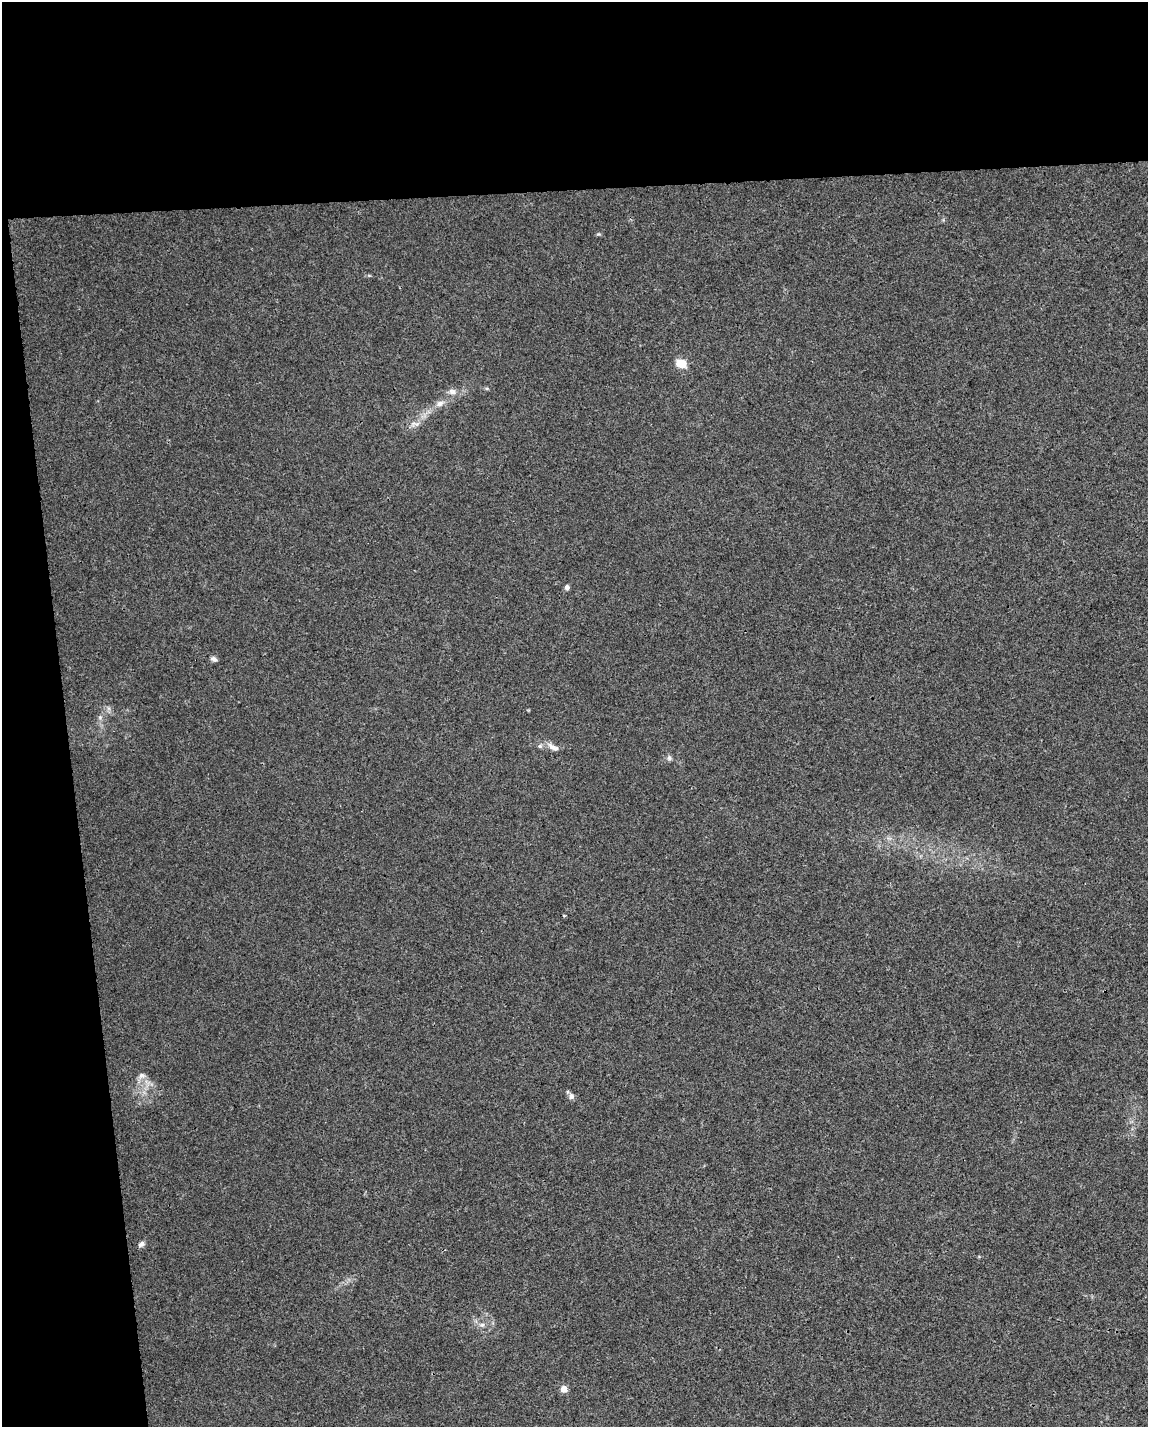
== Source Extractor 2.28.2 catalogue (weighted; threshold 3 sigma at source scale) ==
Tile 1 of 4 x 3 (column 1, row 1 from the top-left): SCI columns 1-1146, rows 2904-4328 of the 4584 x 4338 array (HDU 1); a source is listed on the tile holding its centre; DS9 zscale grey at full resolution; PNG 1150 x 1429 px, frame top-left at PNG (2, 2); no overlay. Shown black and unused: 19% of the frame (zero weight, under 3 of 4 exposures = <1% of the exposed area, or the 3 px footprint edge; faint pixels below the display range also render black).
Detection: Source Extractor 2.28.2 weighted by HDU 2 'WHT'; one run over the whole footprint, this tile lists its part. Background 0.00662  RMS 0.0031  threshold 0.0141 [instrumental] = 3 sigma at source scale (4.5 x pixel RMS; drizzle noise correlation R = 1.50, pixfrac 1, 0.0396/0.0396 arcsec/px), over >= 5 px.
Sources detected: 19; all 19 listed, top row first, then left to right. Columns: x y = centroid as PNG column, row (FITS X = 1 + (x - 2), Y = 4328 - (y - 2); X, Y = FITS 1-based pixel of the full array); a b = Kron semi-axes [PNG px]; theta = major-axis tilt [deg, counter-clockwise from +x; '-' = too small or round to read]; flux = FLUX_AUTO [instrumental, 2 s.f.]
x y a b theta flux
598 234 7 3 0 0.4
369 275 6 4 -1 0.38
681 364 8 6 -20 5.8
487 388 6 4 -1 0.4
452 391 10 8 -16 1.6
440 404 11 8 25 1.8
415 424 13 5 5 1.4
567 587 5 4 - 1.5
214 659 7 5 -29 1
100 717 7 5 -90 0.8
540 746 7 6 - 0.72
553 747 18 7 -31 2
669 758 7 6 - 0.81
564 916 3 3 - 0.35
142 1076 11 8 28 1.4
571 1096 7 7 - 1.2
141 1244 8 6 34 1.1
482 1325 8 6 3 1
564 1389 5 5 - 4.7